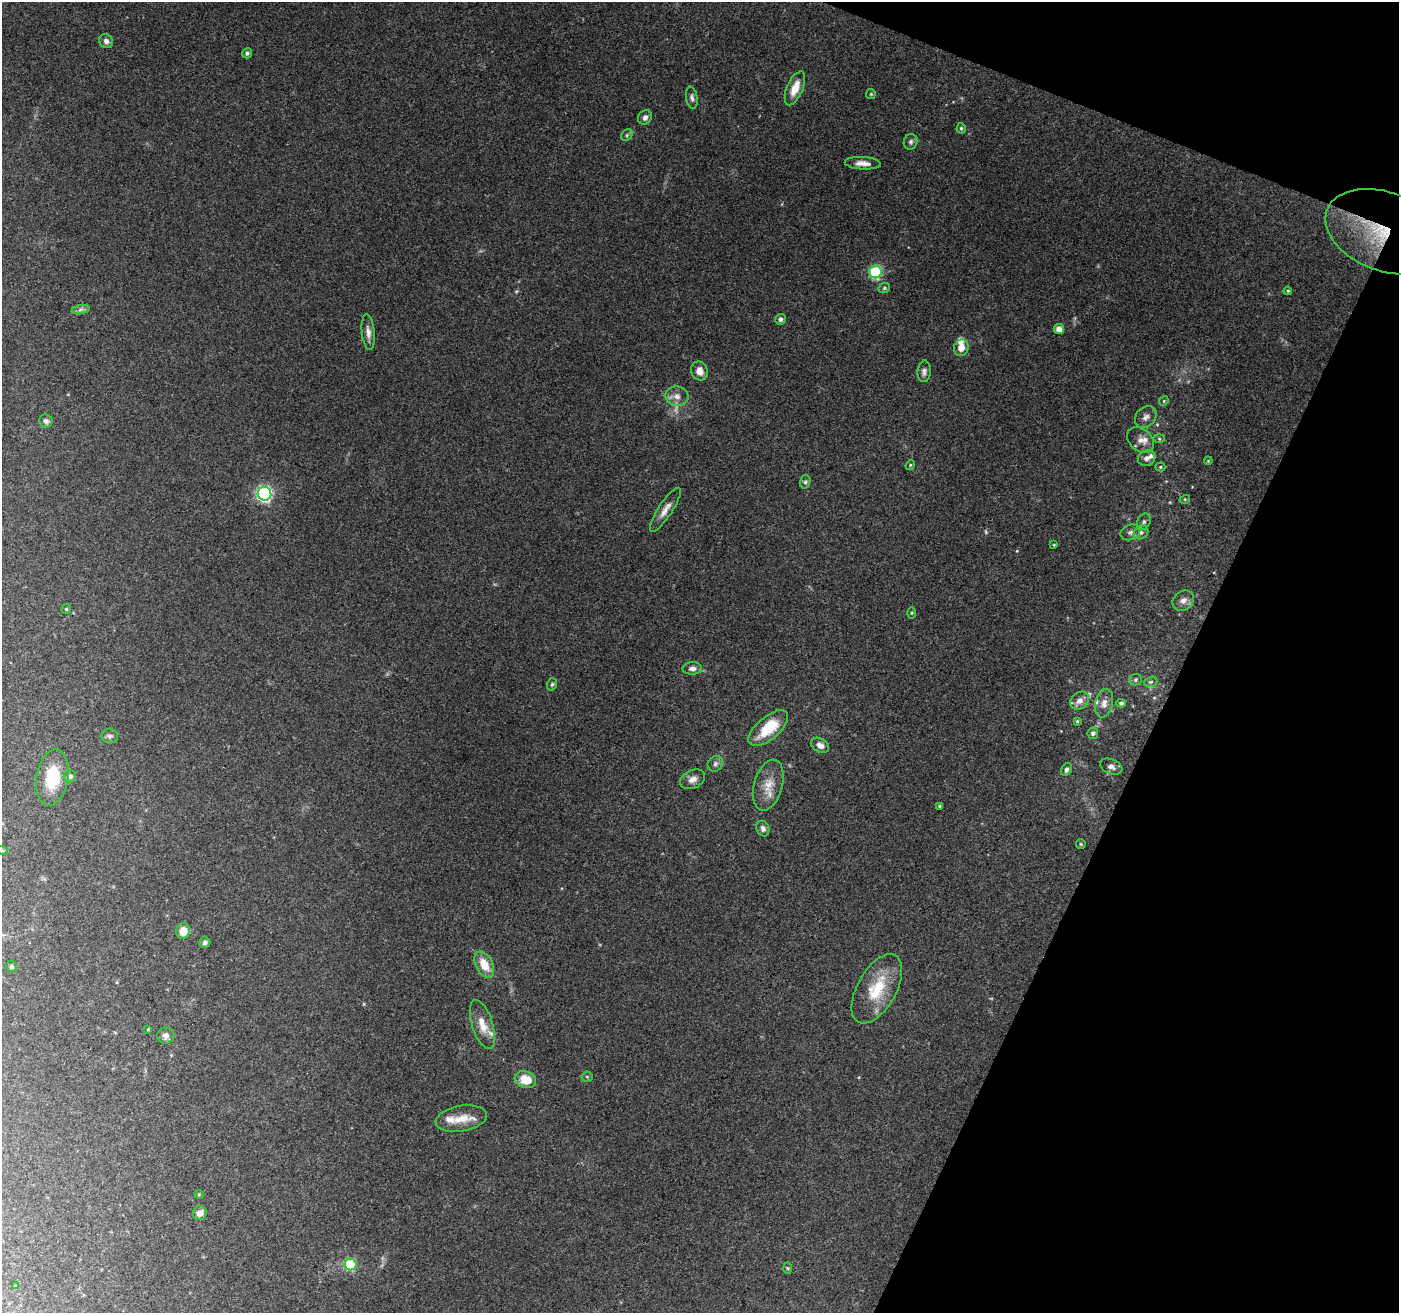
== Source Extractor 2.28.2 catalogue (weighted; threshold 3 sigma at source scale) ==
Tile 8 of 4 x 4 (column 4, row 2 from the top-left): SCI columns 4202-5598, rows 2895-4205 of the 5599 x 5725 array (HDU 1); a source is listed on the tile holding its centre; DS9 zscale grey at full resolution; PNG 1401 x 1315 px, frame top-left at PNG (2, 2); each listed source drawn as its Kron ellipse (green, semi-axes under 4 px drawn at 4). Shown black and unused: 19% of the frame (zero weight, under 3 of 4 exposures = <1% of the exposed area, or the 3 px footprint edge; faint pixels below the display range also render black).
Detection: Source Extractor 2.28.2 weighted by HDU 2 'WHT'; one run over the whole footprint, this tile lists its part. Background 0.228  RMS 0.0079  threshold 0.0357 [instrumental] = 3 sigma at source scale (4.5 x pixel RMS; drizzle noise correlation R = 1.50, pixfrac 1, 0.0396/0.0396 arcsec/px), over >= 5 px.
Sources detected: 90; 2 too faint to see at this stretch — neither listed nor drawn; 7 inside a brighter listed object's ellipse — not listed separately; the other 81 listed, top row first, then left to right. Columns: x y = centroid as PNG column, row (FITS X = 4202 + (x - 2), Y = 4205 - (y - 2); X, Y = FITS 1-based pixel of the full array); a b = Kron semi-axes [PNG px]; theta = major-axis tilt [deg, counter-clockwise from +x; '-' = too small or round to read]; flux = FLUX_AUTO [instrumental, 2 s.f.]
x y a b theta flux
106 41 7 6 - 3.1
247 53 5 5 - 2.1
795 88 18 8 67 12
871 94 5 4 - 0.93
692 98 11 5 -80 2.6
645 117 7 6 - 3
961 128 5 4 - 1.2
627 135 6 5 - 1.3
911 142 8 7 - 2.2
863 163 18 6 -3 5.7
1385 232 62 39 -20 45
875 272 6 6 - 82
884 288 6 4 24 1.4
1288 291 4 4 - 0.92
81 310 9 4 9 2.3
781 319 5 5 - 2.6
1059 329 5 5 - 6.2
368 332 18 6 -84 4.8
961 348 8 7 - 6.9
699 371 9 8 - 6.5
924 371 11 6 85 3
677 396 11 10 - 5.7
1164 401 5 4 - 0.9
1146 417 12 9 45 4.5
46 421 7 6 - 2.8
1159 439 6 4 -2 1
1140 440 15 11 -40 6.7
1146 458 9 7 20 3.6
1208 461 4 3 - 0.67
910 465 5 4 - 0.98
1160 467 5 4 - 1
805 482 7 5 75 1.5
264 494 7 7 - 150
1185 499 5 3 - 0.8
665 510 26 7 57 6.8
1144 522 8 6 64 2.5
1130 532 10 7 20 3.2
1141 532 8 6 37 2.9
1054 545 3 3 - 0.73
1183 601 11 9 38 4.9
66 609 5 5 - 1.1
912 613 5 4 - 0.83
692 668 10 6 3 3.8
1135 680 6 5 - 1.6
1151 682 6 5 - 1.6
552 684 6 5 - 1.3
1080 701 10 8 39 5.4
1104 703 14 8 77 5.6
1121 703 4 4 - 2
1077 721 3 3 - 0.99
768 728 24 11 41 28
1093 733 5 5 - 2.1
110 736 8 7 - 2.1
820 745 10 7 -31 4.6
715 764 8 7 - 2.6
1111 767 11 7 -23 3.5
1066 770 7 5 60 2.1
70 776 6 6 - 2.9
52 777 28 16 81 30
693 779 13 9 26 5.1
768 785 26 14 74 14
939 806 4 3 - 0.91
763 829 8 6 -65 3
1081 844 5 5 - 0.87
2 850 6 4 -18 0.94
183 931 8 7 - 9.1
205 942 6 5 - 2
484 965 14 8 -63 15
12 967 6 5 - 1.4
877 989 38 19 61 35
482 1024 25 10 -72 12
148 1029 3 3 - 0.68
166 1036 8 8 - 3.4
587 1077 5 5 - 1.1
525 1080 11 8 -17 16
461 1119 26 12 9 14
199 1194 4 4 - 0.79
200 1213 7 7 - 4.9
351 1264 6 6 - 61
788 1268 6 4 -88 0.97
16 1286 4 4 - 0.7
Overlapping masked pixels (flux is a lower limit): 1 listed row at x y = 1385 232
Isophote crosses this tile's border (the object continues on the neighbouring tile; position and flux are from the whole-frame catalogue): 1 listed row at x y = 2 850